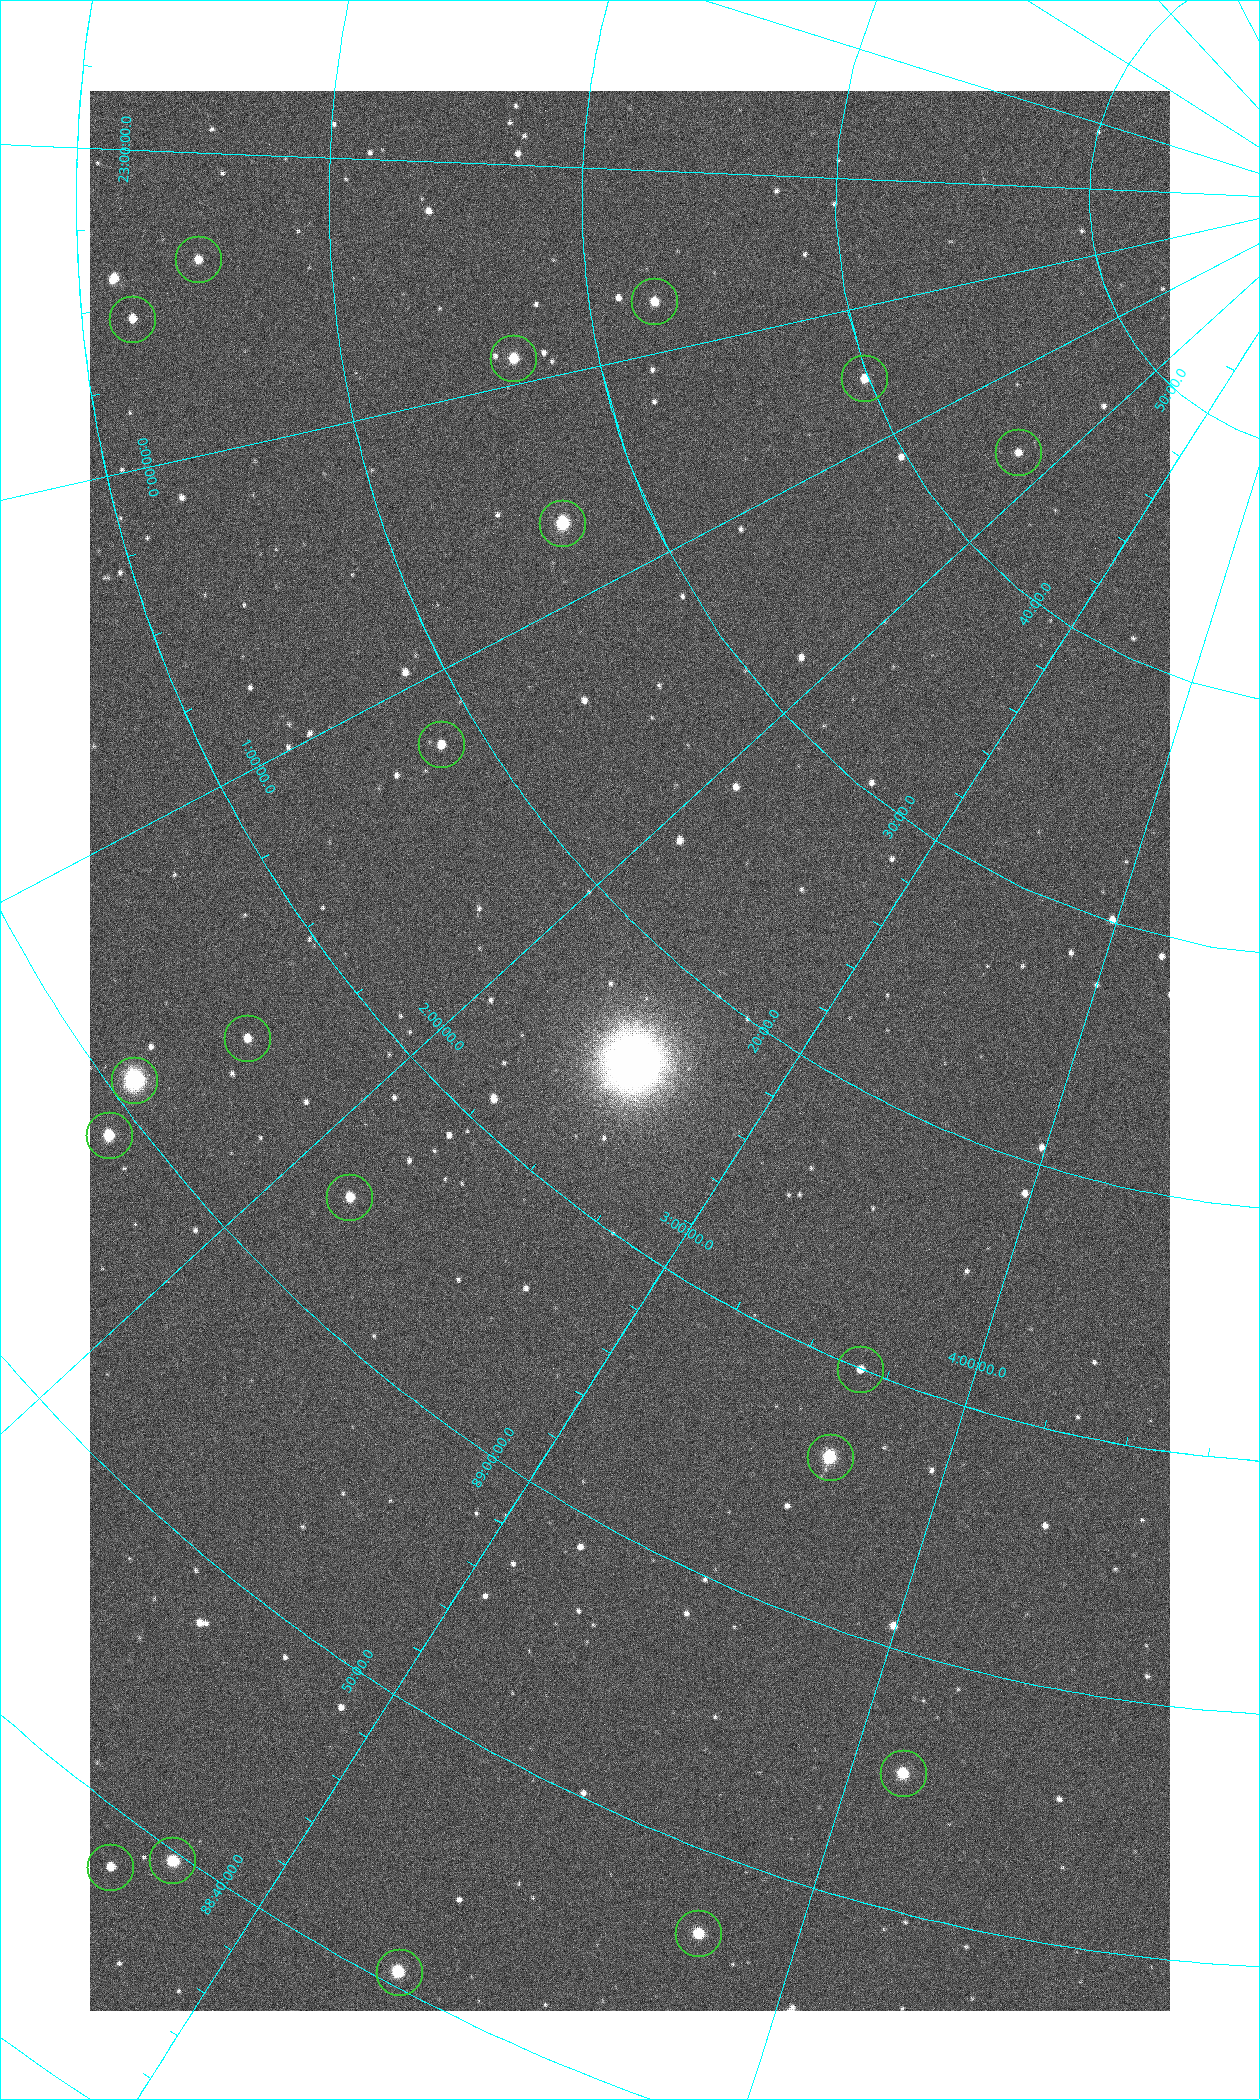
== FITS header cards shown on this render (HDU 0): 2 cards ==
NAXIS1  =                 1080 / length of data axis 1
NAXIS2  =                 1920 / length of data axis 2

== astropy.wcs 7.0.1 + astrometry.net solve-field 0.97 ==
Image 1080 x 1920 px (HDU 0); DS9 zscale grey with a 90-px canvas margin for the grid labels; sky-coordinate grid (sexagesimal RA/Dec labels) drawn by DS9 from the SOLVED WCS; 19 Tycho-2 reference stars matched to detected sources circled (green)
Header WCS: none
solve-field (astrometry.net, Tycho-2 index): SOLVED blind (the file carries no WCS)
Solved WCS: RA---TAN-SIP/DEC--TAN-SIP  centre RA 02:29:55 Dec +89:16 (37.48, +89.27 deg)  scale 2.37 arcsec/px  FOV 42.7' x 76.0'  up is -40 deg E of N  parity flipped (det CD > 0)
(file carries no celestial WCS; the grid is the blind solution)
Tycho-2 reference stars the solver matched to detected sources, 19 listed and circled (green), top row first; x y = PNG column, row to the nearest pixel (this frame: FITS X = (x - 90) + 1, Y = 1920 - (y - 91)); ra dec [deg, ICRS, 3 dp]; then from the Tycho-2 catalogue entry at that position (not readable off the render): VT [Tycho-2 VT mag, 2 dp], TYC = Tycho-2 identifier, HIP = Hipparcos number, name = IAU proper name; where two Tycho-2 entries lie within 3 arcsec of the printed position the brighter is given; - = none
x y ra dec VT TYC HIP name
198 259 350.364 +89.246 10.36 4662-120-1 - -
654 301 355.808 +89.543 10.14 4662-135-1 - -
132 319 352.994 +89.200 10.72 4662-107-1 - -
513 358 358.236 +89.445 9.52 4662-45-1 - -
864 378 7.906 +89.665 10.51 4627-6-1 - -
1018 452 25.399 +89.729 11.04 4627-64-1 - -
562 523 9.931 +89.444 8.22 4627-49-1 3128 -
441 744 18.559 +89.307 10.52 4627-75-1 - -
247 1038 24.867 +89.092 10.76 4627-125-1 - -
134 1080 23.461 +89.016 6.47 4627-259-1 7283 -
109 1135 24.587 +88.980 9.00 4627-86-1 - -
349 1197 32.549 +89.073 9.84 4628-149-1 - -
860 1369 55.017 +89.166 11.19 4628-70-1 - -
830 1457 55.225 +89.105 8.15 4628-68-1 17195 -
903 1773 61.773 +88.923 8.88 4629-92-1 - -
172 1860 42.246 +88.661 8.90 4628-20-1 - -
110 1867 40.943 +88.634 10.89 4628-71-1 - -
698 1933 57.015 +88.780 9.32 4628-84-1 - -
399 1972 49.382 +88.676 8.64 4628-25-1 - -